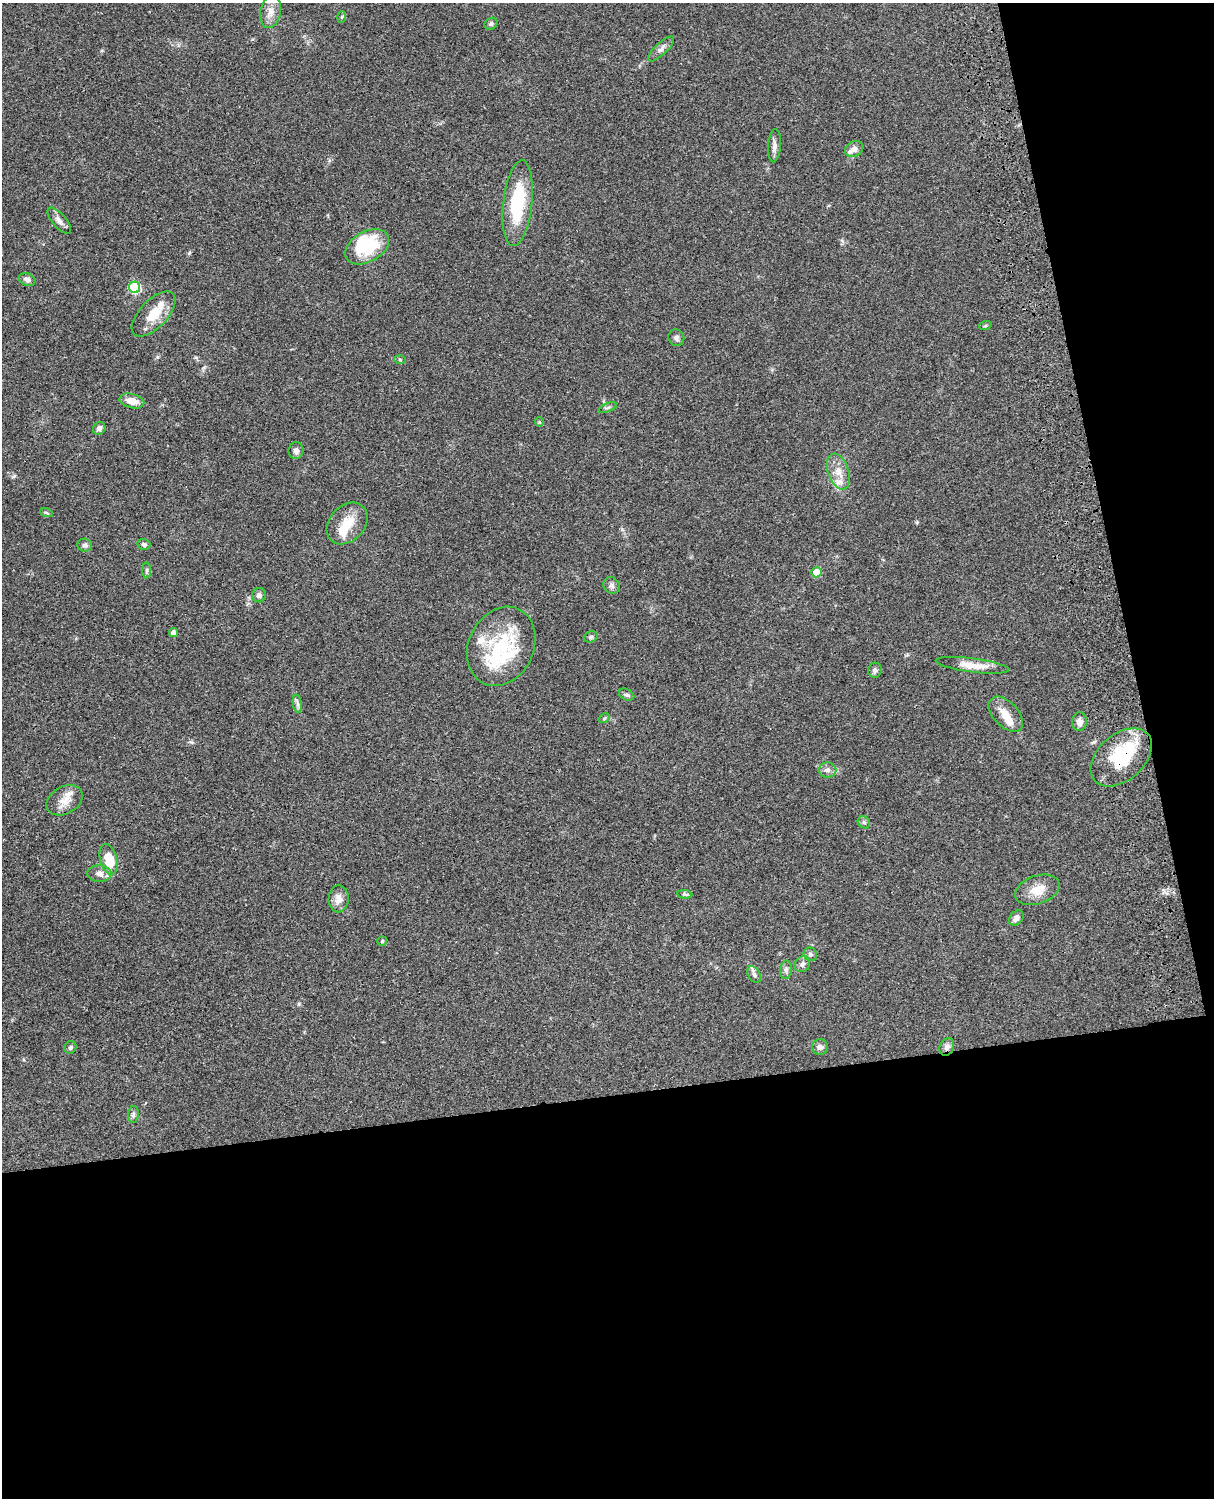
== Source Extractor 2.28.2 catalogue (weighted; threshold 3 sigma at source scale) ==
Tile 12 of 4 x 3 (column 4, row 3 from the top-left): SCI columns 3758-4969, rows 277-1772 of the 5088 x 4927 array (HDU 1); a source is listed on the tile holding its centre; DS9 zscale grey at full resolution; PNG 1216 x 1500 px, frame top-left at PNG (2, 3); each listed source drawn as its Kron ellipse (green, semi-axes under 4 px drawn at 4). Shown black and unused: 33% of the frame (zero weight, under 3 of 4 exposures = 6% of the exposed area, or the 3 px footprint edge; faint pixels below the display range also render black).
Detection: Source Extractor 2.28.2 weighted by HDU 2 'WHT'; one run over the whole footprint, this tile lists its part. Background 0.0849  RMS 0.006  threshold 0.0271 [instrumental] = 3 sigma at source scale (4.5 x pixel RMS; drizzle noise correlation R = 1.50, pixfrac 1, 0.05/0.05 arcsec/px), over >= 5 px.
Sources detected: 69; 2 inside a brighter object's white glare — neither listed nor drawn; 9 inside a brighter listed object's ellipse — not listed separately; the other 58 listed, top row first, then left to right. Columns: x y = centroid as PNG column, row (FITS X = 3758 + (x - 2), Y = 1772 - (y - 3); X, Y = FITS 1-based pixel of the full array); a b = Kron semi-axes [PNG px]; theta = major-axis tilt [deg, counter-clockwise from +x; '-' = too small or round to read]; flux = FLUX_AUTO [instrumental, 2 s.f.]
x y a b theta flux
271 12 16 10 79 5.6
342 17 5 3 - 0.65
491 24 7 5 30 1.4
661 49 17 6 43 2.6
774 146 16 6 85 2.9
854 149 9 7 30 4.2
518 203 43 14 83 36
59 221 16 7 -49 3.5
367 247 24 15 29 32
27 280 8 6 -22 2.2
135 287 6 5 - 49
153 314 28 14 47 13
985 326 6 4 18 0.76
676 338 8 7 - 2
400 359 6 4 -2 0.67
132 401 12 7 -14 6.4
608 408 10 3 21 0.97
539 422 4 4 - 0.62
99 428 7 6 - 2.2
296 451 8 7 - 2.1
838 472 18 10 -71 7
46 512 6 4 -19 0.8
347 523 23 17 47 12
144 544 6 5 - 1.5
85 545 7 6 - 1.7
147 570 8 4 89 0.98
816 572 5 5 - 9.2
612 585 9 7 -45 2
259 595 7 7 - 1.7
173 633 4 4 - 2.9
591 637 7 5 20 1.1
501 646 41 32 64 39
972 665 37 7 -7 8.5
875 670 7 7 - 1.5
627 695 8 5 -27 1.3
297 704 9 4 -81 1.6
1006 714 21 12 -46 7.9
604 718 6 4 31 0.73
1079 722 9 7 -89 3.4
1121 757 35 23 42 37
827 770 9 7 -5 2.5
64 800 19 13 29 7.2
864 822 6 5 - 1.2
109 859 16 8 -75 16
99 874 12 8 -5 3.5
1037 890 23 14 19 9.4
685 894 7 4 -6 1.1
339 899 13 10 87 5.5
1016 918 8 6 47 2.9
382 941 5 5 - 0.84
810 954 7 6 - 1.6
802 964 8 7 - 2.2
786 970 9 6 81 1.6
754 974 9 6 -62 1.7
70 1047 6 5 - 1.2
820 1047 8 8 - 2.2
947 1047 9 7 66 2.4
133 1115 8 5 84 1.3
Overlapping masked pixels (flux is a lower limit): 2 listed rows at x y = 1121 757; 947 1047